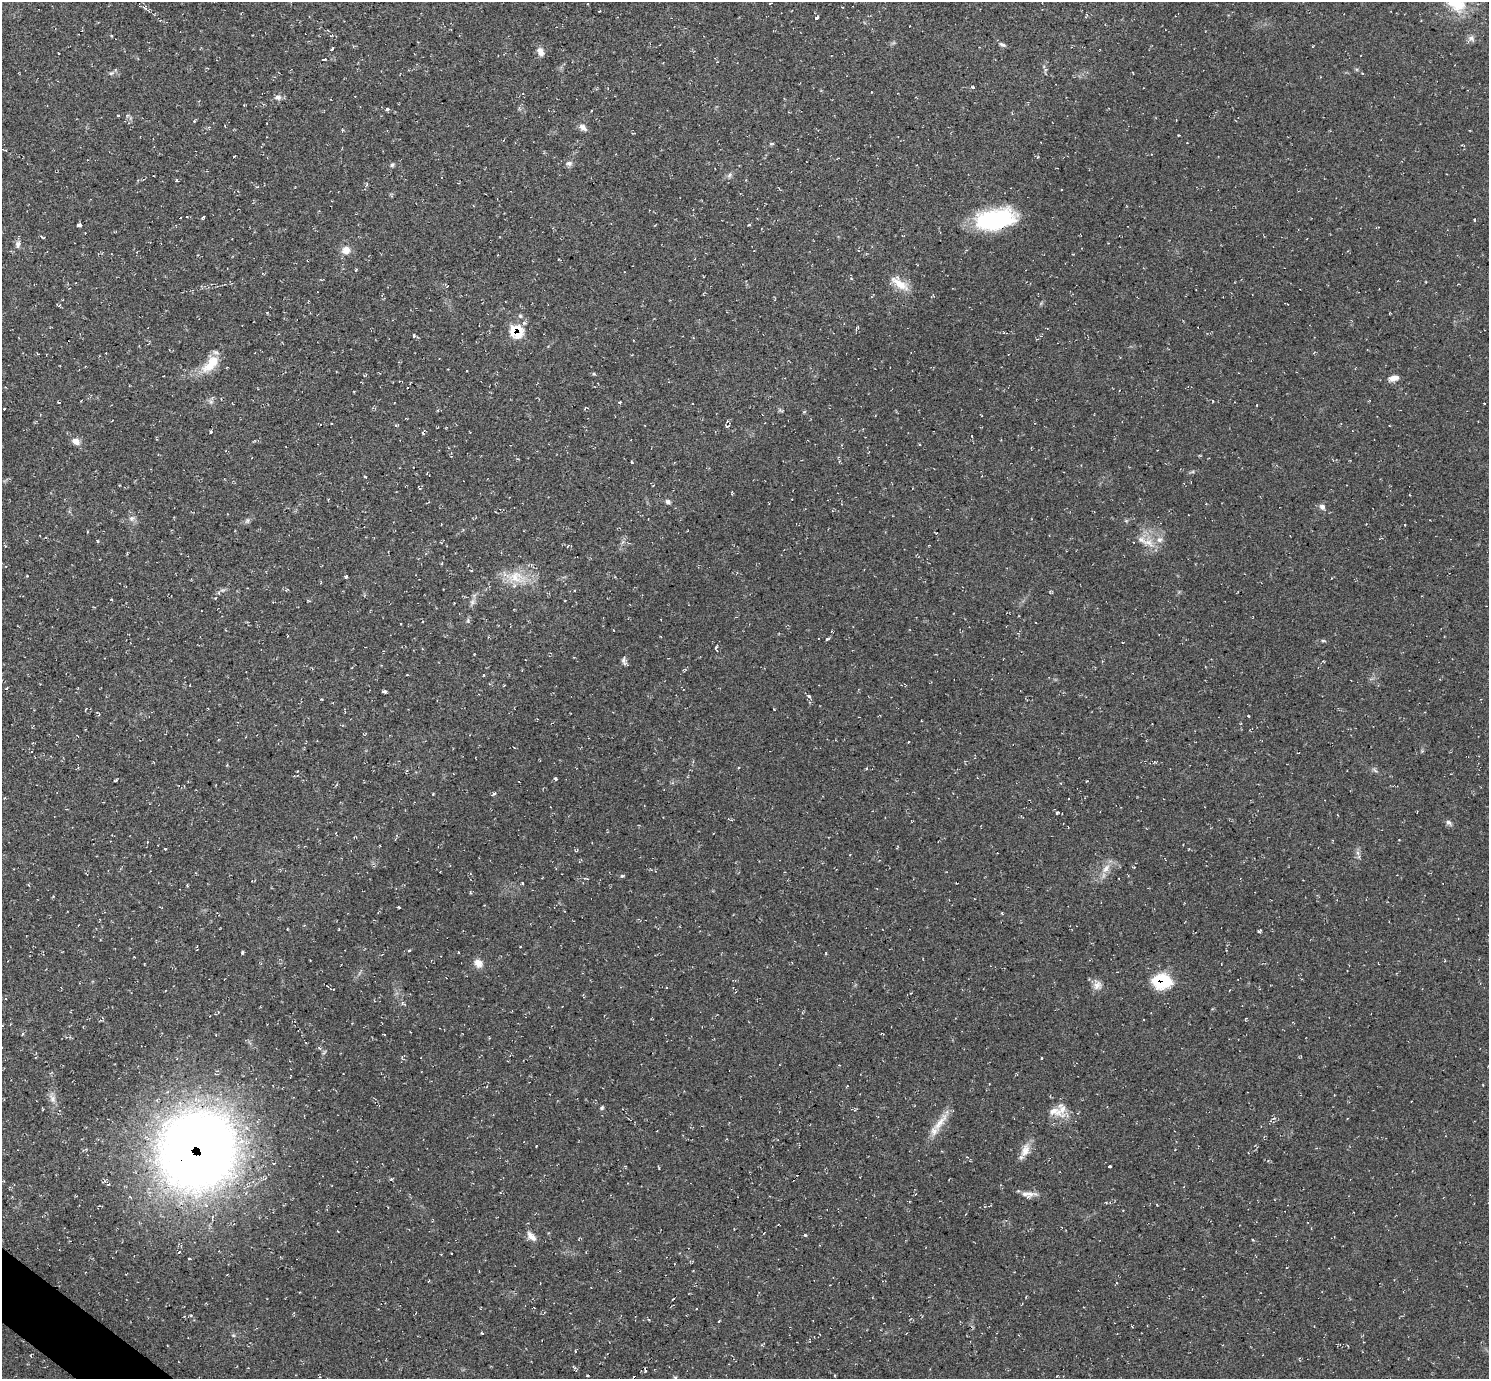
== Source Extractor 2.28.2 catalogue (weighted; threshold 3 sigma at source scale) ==
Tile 7 of 4 x 4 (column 3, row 2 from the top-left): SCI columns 2975-4461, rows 2906-4282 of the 5952 x 5956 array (HDU 1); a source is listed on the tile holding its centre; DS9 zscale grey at full resolution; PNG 1491 x 1381 px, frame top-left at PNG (2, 2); no overlay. Shown black and unused: <1% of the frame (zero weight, under 2 of 3 exposures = <1% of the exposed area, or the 3 px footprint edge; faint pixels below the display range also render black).
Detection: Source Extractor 2.28.2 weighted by HDU 2 'WHT'; one run over the whole footprint, this tile lists its part. Background 0.055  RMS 0.008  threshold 0.0362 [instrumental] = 3 sigma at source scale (4.5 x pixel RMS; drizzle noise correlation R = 1.50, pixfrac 1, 0.05/0.05 arcsec/px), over >= 5 px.
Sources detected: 138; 6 cosmic-ray / hot-pixel residue — not listed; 6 inside a brighter listed object's ellipse — not listed separately; the other 126 listed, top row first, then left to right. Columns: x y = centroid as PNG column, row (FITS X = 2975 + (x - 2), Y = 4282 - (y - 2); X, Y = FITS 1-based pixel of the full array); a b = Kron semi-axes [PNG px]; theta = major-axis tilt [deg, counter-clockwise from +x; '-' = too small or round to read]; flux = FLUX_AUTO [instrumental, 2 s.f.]
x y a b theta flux
817 18 4 3 - 1.7
910 26 3 2 - 0.52
1471 38 10 8 -21 3
1002 45 10 5 -23 2
332 49 4 3 - 2
540 52 12 8 -68 4.5
324 59 4 3 - 4.4
111 73 9 6 26 2
972 87 4 4 - 0.97
278 97 9 7 13 3.6
784 98 3 3 - 0.49
388 109 4 4 - 1.2
118 116 3 2 - 0.83
194 121 5 3 - 0.91
583 127 13 7 -40 3.7
772 144 7 3 8 1
234 156 3 3 - 2.5
569 163 8 6 0 2.8
392 165 6 5 - 1.5
729 175 8 4 53 1.7
177 180 4 3 - 1.2
203 217 5 2 - 1.2
995 219 44 21 10 73
1474 220 3 2 - 0.57
80 225 5 4 - 1.5
749 225 4 3 - 0.9
42 237 6 3 -28 0.96
18 244 10 7 81 3.4
346 250 10 10 - 7.1
355 270 4 3 - 0.69
899 284 28 10 -35 12
517 331 18 12 77 19
414 335 5 2 - 0.89
38 354 4 3 - 0.62
209 367 22 12 16 14
1393 378 12 7 14 5.4
354 391 3 2 - 0.6
59 402 4 2 - 0.56
211 402 7 6 - 2.2
619 402 4 3 - 0.76
4 409 3 3 - 3
780 410 9 3 -32 1.3
804 412 5 3 - 0.72
727 421 5 4 - 1.2
727 426 7 3 19 1
211 432 4 3 - 0.88
423 433 3 2 - 1.1
76 441 11 8 -25 5
632 462 4 2 - 0.62
668 502 7 5 -22 2.1
1322 507 7 6 - 3.2
131 518 7 4 -18 1.8
247 521 8 6 73 1.8
87 531 4 2 - 0.62
97 541 3 2 - 1.1
1148 543 19 10 -21 9.7
442 564 4 3 - 0.72
346 576 3 3 - 1.6
516 577 28 18 -6 22
320 583 5 2 - 0.59
219 593 5 3 - 0.82
215 598 4 3 - 0.81
565 601 3 2 - 0.55
472 602 8 6 83 2.7
468 621 7 5 -81 1.4
614 630 3 2 - 0.48
827 639 4 3 - 1.3
1323 641 8 4 -8 1.1
716 647 7 3 60 0.92
624 660 11 6 89 2.7
484 675 4 2 - 0.5
6 688 4 3 - 0.96
384 691 4 3 - 2
809 696 4 4 - 1.4
86 709 4 2 - 0.7
774 709 3 2 - 0.65
1248 716 3 2 - 0.6
908 742 2 2 - 0.78
555 778 5 3 - 1.4
116 780 4 3 - 1.2
494 793 4 3 - 2.1
4 798 4 3 - 0.57
1069 798 2 2 - 0.62
1057 813 3 3 - 1.5
1448 822 8 6 -42 2.3
165 849 3 2 - 0.64
1358 853 6 5 - 1.9
1106 868 14 8 52 6.8
622 876 5 4 - 1.3
522 883 3 3 - 0.68
1002 913 3 2 - 0.8
520 947 3 2 - 0.67
409 950 3 3 - 1.2
242 952 4 3 - 1.1
826 953 4 3 - 0.65
478 963 12 10 -47 5.7
1161 981 20 15 -3 36
1097 985 13 11 76 5.5
22 1034 4 3 - 0.9
324 1052 8 3 45 0.98
1041 1058 3 2 - 0.93
52 1099 13 8 -63 4.8
42 1108 4 2 - 0.63
602 1108 5 4 - 1.3
1055 1111 29 17 -13 14
1274 1118 6 3 18 1.2
940 1122 36 9 53 12
536 1146 2 2 - 0.52
197 1149 61 57 66 1000
1025 1150 19 11 71 8.3
1110 1166 3 3 - 1.3
391 1179 6 3 33 1
1025 1194 13 7 1 4.6
337 1231 3 2 - 0.49
805 1235 4 3 - 1.1
531 1236 14 7 -46 5.6
179 1252 4 3 - 0.71
189 1259 3 2 - 0.93
673 1299 3 2 - 0.54
696 1309 3 3 - 1.9
191 1315 5 3 - 0.93
718 1321 3 2 - 1.4
233 1335 6 3 -18 0.98
575 1351 4 2 - 0.61
587 1376 3 2 - 0.74
675 1377 5 4 - 0.91
Overlapping masked pixels (flux is a lower limit): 3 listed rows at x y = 517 331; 1161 981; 197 1149
Unlisted compact peaks at least as high as the median listed source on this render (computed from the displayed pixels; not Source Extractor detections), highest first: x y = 1259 931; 399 907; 594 374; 365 477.